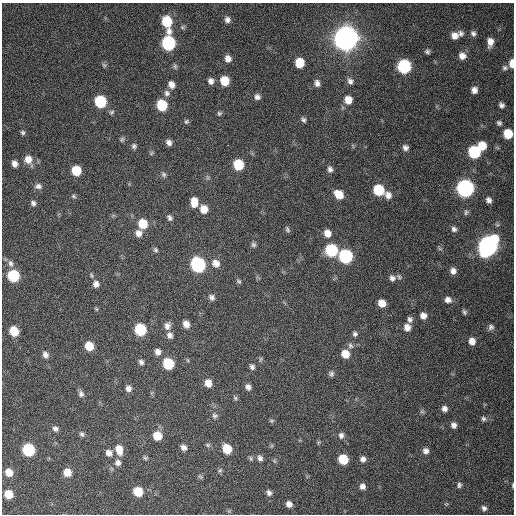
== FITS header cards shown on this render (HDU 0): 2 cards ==
NAXIS1  =                  512 / Axis length
NAXIS2  =                  512 / Axis length

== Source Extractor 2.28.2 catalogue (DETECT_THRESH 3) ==
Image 512 x 512 px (HDU 0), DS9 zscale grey, 1 PNG px = 1 image px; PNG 516 x 516 px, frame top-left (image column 1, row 512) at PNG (2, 3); no overlay
Background 111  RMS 11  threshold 31.9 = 3 sigma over >= 5 px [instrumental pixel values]
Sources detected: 149; all 149 listed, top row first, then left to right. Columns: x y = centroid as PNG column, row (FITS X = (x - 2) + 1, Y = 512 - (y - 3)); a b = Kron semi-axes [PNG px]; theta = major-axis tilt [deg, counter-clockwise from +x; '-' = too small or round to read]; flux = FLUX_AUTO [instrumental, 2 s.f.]
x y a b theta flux
227 20 7 7 - 2.9e+03
167 22 12 7 -76 3.1e+04
473 33 7 6 - 2.1e+03
461 34 8 6 -59 2.2e+03
455 36 9 8 - 5.3e+03
346 38 9 9 - 1.2e+06
490 42 9 6 84 5.2e+03
168 43 8 8 - 9.8e+04
427 51 5 5 - 1.7e+03
462 56 8 8 - 5.2e+03
228 59 7 6 - 4.4e+03
299 63 7 7 - 1.6e+04
512 63 8 4 90 7.7e+03
104 65 7 5 -44 1.3e+03
175 66 8 5 -75 1.5e+03
404 66 8 8 - 9.2e+04
505 68 7 7 - 1.9e+03
211 81 7 6 - 3.2e+03
225 81 7 7 - 1.6e+04
350 81 8 7 - 2.7e+03
317 83 8 6 -78 3.1e+03
171 85 8 6 -65 4.7e+03
474 90 7 6 - 3.8e+03
167 93 9 8 - 2.9e+03
257 97 7 7 - 2.8e+03
348 100 8 7 - 7.5e+03
100 101 8 7 - 5.0e+04
162 105 8 7 - 3.1e+04
501 105 6 6 - 2.2e+03
111 112 7 5 34 1.3e+03
219 113 6 6 - 1.4e+03
303 120 7 5 -50 1.7e+03
186 122 6 6 - 1.3e+03
499 123 6 5 - 1.6e+03
23 132 6 5 - 1.5e+03
508 134 7 7 - 1.7e+04
122 139 7 5 74 1.3e+03
169 143 7 6 - 3.0e+03
134 146 6 6 - 1.8e+03
482 146 8 7 - 1.1e+04
405 148 7 6 - 2.7e+03
474 152 8 7 - 5.5e+04
151 153 6 5 - 1.1e+03
28 160 11 9 -64 7.6e+03
15 164 8 6 -72 3.8e+03
238 165 8 7 - 2.6e+04
330 169 8 6 -81 2.5e+03
76 170 7 7 - 2.0e+04
164 174 8 6 -46 1.7e+03
207 177 7 4 -72 1.2e+03
38 186 10 8 4 3.0e+03
465 188 9 8 - 2.5e+05
379 190 8 7 - 3.2e+04
339 194 9 7 -44 1.2e+04
388 195 10 8 -65 4.3e+03
74 196 6 5 - 1.2e+03
489 200 6 5 - 2.7e+03
194 202 9 7 89 9.4e+03
33 203 8 6 -60 2.1e+03
204 209 8 7 - 7.9e+03
466 212 8 6 87 1.5e+03
170 218 8 6 -55 2.0e+03
143 224 8 7 - 1.8e+04
287 229 8 4 -65 1.5e+03
454 229 7 7 - 2.3e+03
138 233 8 8 - 4.6e+03
327 233 9 8 - 5.9e+03
253 245 6 6 - 1.7e+03
488 246 11 9 58 4.2e+05
440 248 7 4 -45 1.1e+03
155 250 7 5 -62 1.6e+03
331 250 8 8 - 5.5e+04
345 256 8 8 - 9.1e+04
11 263 10 7 -71 3.2e+03
216 263 10 9 - 5.7e+03
198 265 9 8 - 1.3e+05
453 271 7 7 - 3.7e+03
13 276 8 7 - 5.2e+04
399 277 8 6 -56 1.6e+03
392 278 8 7 - 2.9e+03
239 281 7 5 -40 1.2e+03
96 284 9 8 - 3.7e+03
212 297 8 6 -51 2.4e+03
448 300 8 7 - 3.7e+03
382 303 7 6 - 8.6e+03
96 309 6 4 -59 9.4e+02
464 312 7 5 -65 1.5e+03
423 316 8 7 - 4.5e+03
410 319 8 7 - 2.5e+03
186 324 7 6 - 5.3e+03
167 326 10 8 71 3.7e+03
407 327 8 8 - 5.2e+03
491 327 7 7 - 2.3e+03
140 330 8 7 - 4.8e+04
14 331 7 6 - 1.9e+04
355 334 6 6 - 1.8e+03
170 335 8 7 - 3.1e+03
472 341 8 7 - 5.4e+03
350 345 8 7 - 2.2e+03
89 346 7 6 - 1.4e+04
158 352 8 7 - 3.9e+03
345 354 8 7 - 9.5e+03
45 355 9 7 -64 3.1e+03
260 359 8 4 81 1.0e+03
187 360 6 3 -71 8.4e+02
141 362 7 5 -52 2.1e+03
168 364 8 7 - 3.3e+04
252 367 7 6 - 2.1e+03
331 374 7 7 - 1.8e+03
208 383 8 6 -68 6.9e+03
248 387 6 5 - 2.8e+03
128 388 7 7 - 3.4e+03
81 394 8 7 - 2.4e+03
235 398 7 4 -54 1.3e+03
444 408 6 6 - 3.0e+03
422 411 6 6 - 1.2e+03
215 416 8 8 - 2.1e+03
483 418 7 6 - 1.7e+03
271 421 7 5 0 1.2e+03
454 425 7 6 - 3.0e+03
55 429 7 6 - 2.4e+03
82 434 7 6 - 1.7e+03
341 435 8 7 - 2.7e+03
157 436 8 7 - 1.2e+04
208 445 7 5 -16 1.2e+03
184 447 6 5 - 3.2e+03
119 449 11 7 -74 9.0e+03
227 449 8 7 - 1.7e+04
28 450 8 7 - 5.9e+04
426 451 8 7 - 3.1e+03
109 453 8 7 - 4.0e+03
145 458 6 5 - 1.1e+03
251 458 7 5 -71 1.3e+03
260 458 8 6 -73 2.7e+03
343 459 7 7 - 2.3e+04
363 459 6 6 - 3.0e+03
118 463 8 8 - 3.3e+03
220 471 7 5 62 1.4e+03
9 472 7 6 - 8.1e+03
67 472 7 7 - 9.3e+03
200 477 7 4 -21 1.1e+03
459 485 7 5 89 1.7e+03
513 485 5 2 - 8.2e+02
362 486 6 6 - 3.2e+03
138 492 7 7 - 2.0e+04
269 493 8 6 -53 2.5e+03
9 494 7 6 - 1.3e+04
289 504 6 6 - 3.8e+03
484 508 6 5 - 2.2e+03
At the frame edge (FLAGS 8, measured only in part): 3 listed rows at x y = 512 63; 508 134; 513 485